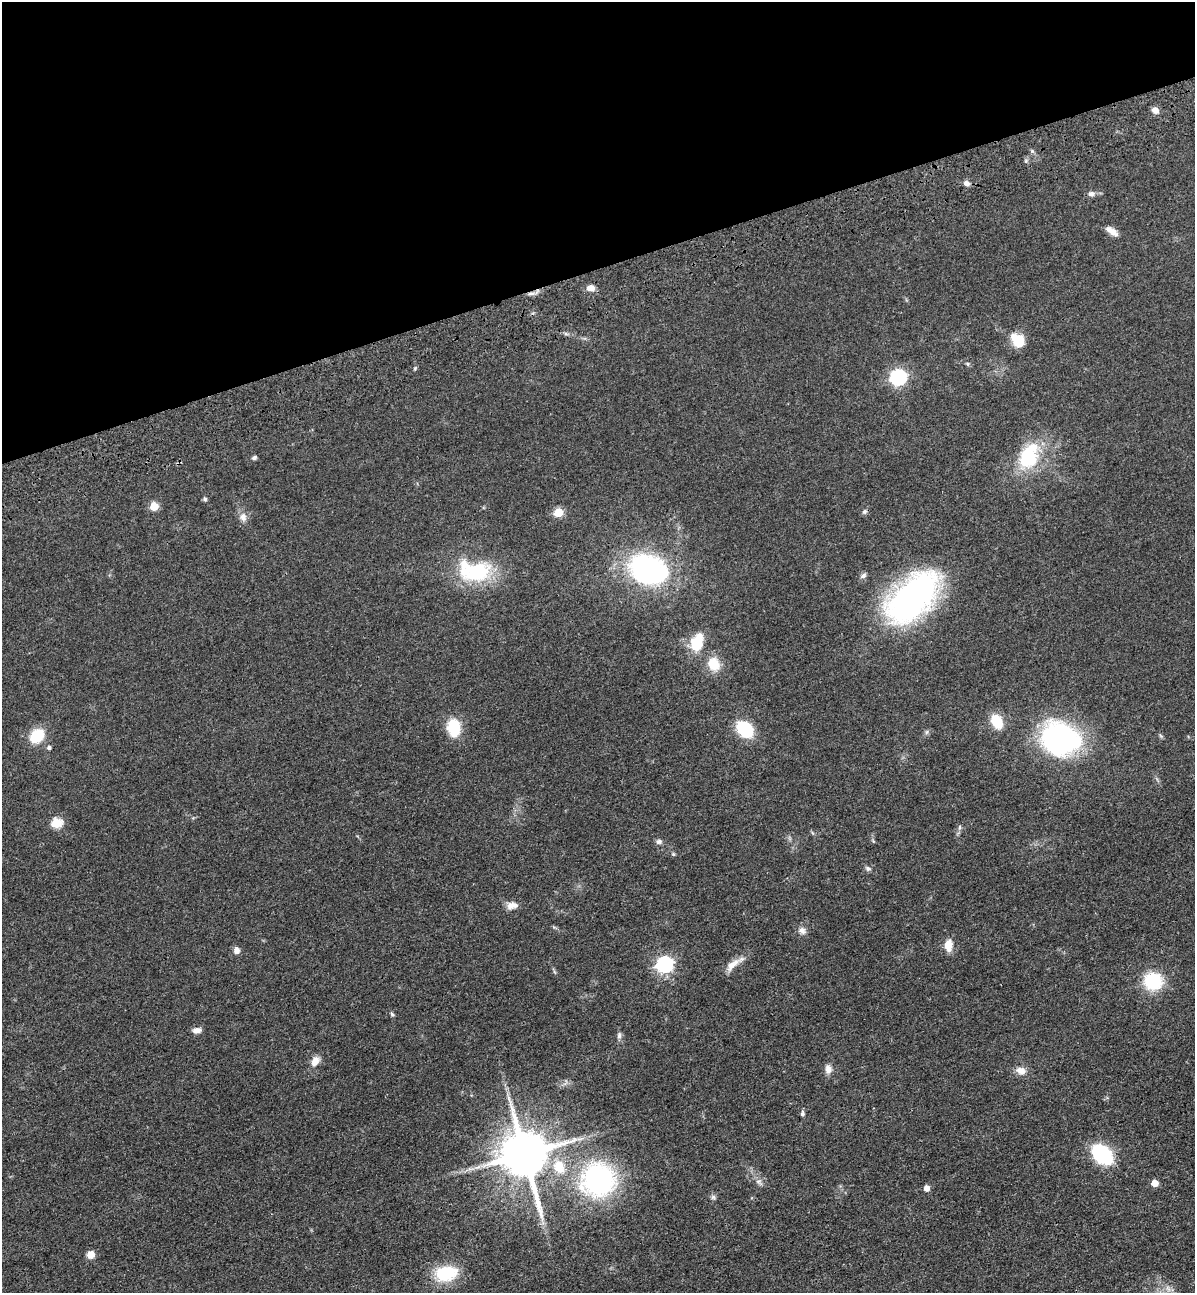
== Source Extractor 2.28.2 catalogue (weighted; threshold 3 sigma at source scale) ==
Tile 3 of 4 x 4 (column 3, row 1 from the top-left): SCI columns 2693-3885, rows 3989-5279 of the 5266 x 5394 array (HDU 1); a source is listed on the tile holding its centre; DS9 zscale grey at full resolution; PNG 1197 x 1295 px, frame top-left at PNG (2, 2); no overlay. Shown black and unused: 21% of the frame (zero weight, under 3 of 4 exposures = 6% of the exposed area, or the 3 px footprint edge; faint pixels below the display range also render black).
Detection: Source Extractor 2.28.2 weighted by HDU 2 'WHT'; one run over the whole footprint, this tile lists its part. Background 0.056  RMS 0.0058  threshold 0.026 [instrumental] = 3 sigma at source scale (4.5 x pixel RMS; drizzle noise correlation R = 1.50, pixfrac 1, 0.05/0.05 arcsec/px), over >= 5 px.
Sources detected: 61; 1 cosmic-ray / hot-pixel residue — not listed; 2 inside a brighter listed object's ellipse — not listed separately; the other 58 listed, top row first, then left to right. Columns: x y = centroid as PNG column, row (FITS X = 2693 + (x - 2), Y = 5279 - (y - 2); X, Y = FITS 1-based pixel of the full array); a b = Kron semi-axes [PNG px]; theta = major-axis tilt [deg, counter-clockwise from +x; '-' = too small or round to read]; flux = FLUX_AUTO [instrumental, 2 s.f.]
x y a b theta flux
1155 110 8 6 -44 3.6
966 183 8 6 -24 2.3
1091 194 10 6 8 2.3
1112 231 17 7 -36 4.3
590 288 8 6 3 4.3
1018 340 18 13 -52 11
967 364 7 4 -46 0.85
898 377 7 7 - 140
254 457 6 5 - 1.2
1028 457 31 25 75 31
205 499 6 5 - 0.97
154 506 5 5 - 16
864 512 7 6 - 1.3
558 513 5 5 - 19
243 517 12 9 -78 3.6
647 569 37 27 -21 100
477 571 36 20 11 45
863 576 9 6 33 1.6
912 598 51 27 45 190
697 643 19 12 70 18
714 664 19 15 -58 11
997 721 13 9 -62 16
453 727 16 11 -85 22
745 729 13 9 -44 41
927 732 7 4 88 1
37 736 12 10 45 21
1060 739 36 28 -24 120
49 748 5 5 - 1.1
56 823 6 5 - 33
960 827 6 4 71 0.97
659 842 8 6 -4 1.8
673 854 5 5 - 0.73
868 868 8 6 -28 1.5
512 906 15 9 12 4.3
802 930 11 9 -42 2.9
948 945 14 9 90 6.9
236 950 7 6 - 3.3
664 964 8 7 - 140
732 965 24 9 43 6.1
1153 981 18 17 - 28
392 1014 6 4 -47 0.9
197 1030 10 6 6 3.3
619 1035 9 6 89 1.6
315 1061 12 9 61 4.9
828 1069 12 9 -87 3.4
1021 1070 13 9 -11 4.6
509 1098 9 4 -80 1.9
802 1114 5 5 - 1.4
524 1154 14 12 -78 3100
1102 1154 16 11 -43 59
559 1167 23 17 -67 17
598 1180 34 33 - 100
759 1182 11 7 -40 2.4
1155 1183 5 5 - 7.4
926 1188 5 5 - 4.4
713 1197 7 5 44 1.3
91 1254 9 8 - 4.2
446 1273 26 16 12 26